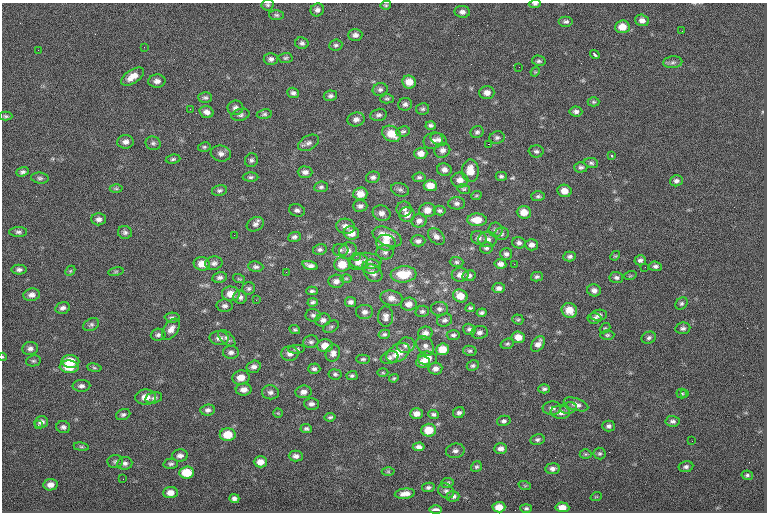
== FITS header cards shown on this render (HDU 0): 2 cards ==
NAXIS1  =                  765
NAXIS2  =                  510

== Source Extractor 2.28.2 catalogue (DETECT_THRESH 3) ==
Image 765 x 510 px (HDU 0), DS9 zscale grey, 1 PNG px = 1 image px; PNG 769 x 514 px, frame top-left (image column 1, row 510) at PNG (2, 3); each listed source drawn as its Kron ellipse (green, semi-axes under 4 px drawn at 4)
Background -0.528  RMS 8.1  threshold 24.2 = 3 sigma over >= 5 px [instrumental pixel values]
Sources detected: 296; all 296 listed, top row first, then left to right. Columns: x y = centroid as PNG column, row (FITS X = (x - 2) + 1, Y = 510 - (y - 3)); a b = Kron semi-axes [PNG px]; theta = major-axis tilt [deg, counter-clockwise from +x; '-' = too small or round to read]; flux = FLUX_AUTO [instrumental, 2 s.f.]
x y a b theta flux
535 4 6 4 6 920
268 5 6 6 - 1100
386 5 5 4 - 830
317 10 7 6 - 2000
462 12 8 6 -6 2100
276 15 7 5 -2 1000
642 20 7 5 -17 2400
566 22 7 5 0 1400
622 27 7 6 - 6800
682 31 3 2 - 630
355 35 7 6 - 2100
302 43 7 5 -12 1500
336 45 6 5 - 1200
144 47 2 2 - 380
38 50 2 2 - 1100
595 54 5 3 - 1100
285 58 7 5 2 990
271 59 7 6 - 1800
539 61 7 5 -13 1200
673 62 9 6 4 1700
519 67 2 2 - 200
535 72 5 4 - 520
132 77 13 6 33 5400
157 81 8 6 2 2600
409 82 7 6 - 6200
380 89 7 6 - 1600
293 93 6 5 - 1600
487 93 7 6 - 3000
330 96 7 5 9 1500
205 97 7 5 -1 1200
387 99 6 4 0 940
594 102 6 4 0 770
405 104 7 6 - 1600
235 108 8 7 - 2300
190 109 3 2 - 540
423 109 6 5 - 1100
576 111 6 5 - 1600
207 112 7 5 -19 2500
264 114 7 4 7 1100
240 115 9 5 12 1400
378 115 8 6 12 1600
6 116 6 4 -1 940
356 119 9 7 15 2300
431 125 5 4 - 1300
403 131 7 5 9 1000
477 132 7 5 25 1200
391 134 10 7 -31 8500
497 138 7 6 - 1500
439 139 9 5 -22 1800
433 141 10 8 20 2700
125 142 8 7 - 2700
153 143 7 7 - 1300
308 143 11 7 28 2200
488 144 2 2 - 4100
204 147 6 5 - 910
442 150 8 7 - 2400
536 151 7 6 - 1500
421 153 7 5 2 3600
221 154 10 8 -8 2500
612 156 3 2 - 890
173 159 7 4 8 1000
251 160 7 6 - 1400
591 163 7 5 -11 1100
581 167 6 5 - 1300
444 170 7 6 - 2300
470 171 11 8 -88 7400
22 172 6 4 20 1300
305 172 7 5 -1 2300
501 176 5 4 - 1100
251 177 8 4 0 1100
373 177 7 5 15 1700
419 177 6 4 7 1100
40 178 9 5 -7 1300
460 180 8 7 - 3800
676 181 6 5 - 1700
430 186 6 5 - 6000
321 187 7 5 8 1300
116 189 6 4 -1 830
464 189 6 5 - 850
219 190 7 5 13 1200
400 190 9 6 -18 1500
564 191 7 6 - 4700
360 194 7 6 - 5500
476 196 5 3 - 560
538 196 7 5 1 1000
457 203 8 6 1 1700
360 206 7 5 0 1700
404 209 7 7 - 1800
297 210 8 6 -17 1500
427 210 8 7 - 4700
440 211 6 5 - 1100
524 212 7 6 - 5900
382 213 9 7 -21 2700
407 215 8 7 - 3400
99 219 7 6 - 2100
477 220 9 6 -1 7400
419 221 7 6 - 2600
255 224 9 7 29 2000
345 226 9 7 -13 3500
496 230 7 7 - 1500
18 232 9 5 0 1400
125 232 7 6 - 1400
351 233 8 6 -9 4800
501 234 7 6 - 1300
234 235 2 2 - 1100
436 236 10 6 -43 2400
294 237 6 5 - 1600
387 237 15 8 -25 8100
479 238 8 6 -18 1800
487 239 9 7 -7 2600
418 241 7 5 0 1700
386 243 10 8 -7 4600
519 243 6 5 - 1600
531 245 6 5 - 2300
486 248 6 5 - 1200
320 250 7 5 12 1300
340 250 8 6 0 1300
348 251 9 8 - 2700
385 252 8 7 - 1600
506 254 6 6 - 1600
356 256 2 2 - 1100
570 256 6 5 - 1500
615 256 5 4 - 610
640 260 5 5 - 1400
366 261 16 8 -1 4100
358 262 9 7 20 3300
456 262 7 5 -1 1100
214 263 9 6 12 2000
202 264 8 6 -10 5600
342 264 8 7 - 8300
500 264 6 4 -10 2300
514 264 2 2 - 1900
310 266 8 4 -17 2300
655 266 6 4 -5 1500
256 267 7 5 -6 1400
371 267 9 7 3 1900
645 267 2 2 - 1000
19 270 7 5 0 1600
70 271 5 4 - 640
116 272 8 4 9 650
286 272 2 2 - 3800
373 273 10 8 -39 2700
404 274 13 8 5 13000
460 275 8 7 - 3200
469 276 7 5 11 1500
630 276 6 4 18 610
220 277 7 5 10 1600
537 277 6 4 15 1100
616 277 7 5 -4 1400
346 278 6 4 0 690
239 279 6 3 -18 610
336 281 8 6 5 2500
248 288 7 6 - 1200
499 288 6 5 - 1800
594 290 7 6 - 2300
312 291 6 3 1 1100
231 294 9 7 -6 5600
32 295 8 6 8 2800
460 296 7 6 - 6600
240 297 7 6 - 1800
392 298 11 7 -12 3400
256 300 3 2 - 360
313 302 5 4 - 1100
351 302 5 5 - 1900
409 304 8 6 3 3300
682 304 7 5 44 1100
225 306 8 6 -4 1700
63 308 7 5 15 1900
470 308 5 3 - 830
439 309 8 7 - 1800
569 310 8 7 - 6700
422 311 7 5 13 1100
364 312 8 7 - 2200
482 313 5 3 - 1200
313 315 7 6 - 1500
599 315 8 5 9 1900
386 317 10 7 89 2600
172 318 7 5 -3 1400
594 318 7 5 5 1400
518 319 5 5 - 790
323 320 7 6 - 2000
445 320 8 6 20 1600
91 325 8 6 28 1300
331 327 8 5 29 1100
605 328 6 4 41 710
683 328 7 5 9 1400
171 329 12 7 54 3300
469 329 6 5 - 1300
295 330 5 4 - 840
479 332 8 6 8 2000
425 333 7 6 - 2700
384 334 6 4 14 960
158 335 7 6 - 1400
453 335 7 5 1 1200
607 335 7 4 1 910
518 337 7 5 -6 5400
219 338 9 7 -2 2500
227 338 10 6 -43 1700
649 338 7 6 - 1400
311 342 8 6 12 1400
507 344 7 5 19 920
538 344 9 6 56 3100
406 345 9 7 18 2200
325 346 8 6 -2 5500
425 346 11 7 -53 2500
30 348 8 6 9 1900
297 349 8 4 4 1100
442 349 6 6 - 8300
470 351 7 5 -11 980
231 352 8 6 0 1900
290 353 9 7 0 2900
333 353 9 7 72 2300
398 353 13 8 31 8400
2 357 4 3 - 450
390 358 9 6 15 1700
427 358 9 7 2 5700
363 359 7 4 1 1000
33 361 7 5 12 1000
70 361 9 6 -2 11000
423 362 7 6 - 3100
473 366 6 5 - 1100
69 367 9 6 -3 11000
254 367 7 6 - 2100
94 368 7 3 -9 790
314 369 6 5 - 1500
435 369 7 5 9 2400
383 373 5 3 - 590
335 374 6 5 - 1100
352 376 5 4 - 980
241 378 8 7 - 5500
394 378 5 4 - 740
81 386 9 6 2 1900
544 389 6 4 2 1300
244 390 8 6 3 3200
270 392 8 7 - 1900
304 392 8 6 7 2500
682 393 5 5 - 840
685 393 3 2 - 870
146 397 10 7 2 5100
154 398 8 5 14 1400
311 404 7 6 - 1800
576 404 13 6 -19 2600
552 408 9 6 2 2100
568 408 8 5 11 1400
208 410 7 5 5 1900
560 412 10 6 -5 3300
278 413 4 4 - 550
459 413 6 5 - 1500
416 414 6 5 - 3200
434 414 5 4 - 1100
123 415 7 5 21 1300
330 417 5 4 - 950
504 421 7 5 11 1100
672 421 7 5 -4 1600
41 422 7 6 - 2200
38 425 3 2 - 590
608 426 6 5 - 1500
63 427 7 6 - 1500
306 428 5 4 - 1100
429 430 7 6 - 9600
228 435 8 6 2 9700
537 439 7 5 13 1300
692 441 2 2 - 1500
81 447 7 4 -8 860
419 447 6 4 3 1900
501 449 6 5 - 2400
455 451 9 7 10 2100
586 454 6 5 - 800
600 454 6 6 - 1000
180 456 8 6 2 2000
296 456 7 5 -1 2100
115 462 7 6 - 1300
260 462 6 5 - 4000
125 463 8 6 7 1700
171 464 7 5 -1 1200
476 467 6 5 - 870
686 467 7 5 11 1600
552 469 7 5 7 2000
187 472 7 6 - 12000
388 472 6 4 0 730
747 475 6 4 -10 1000
123 479 2 2 - 380
447 483 6 5 - 1000
50 485 7 5 9 3100
525 486 6 4 -19 620
428 487 6 4 12 1200
446 491 8 7 - 1700
170 492 7 5 5 3800
405 494 10 5 7 3600
453 496 6 5 - 1700
596 497 6 3 19 450
234 498 5 4 - 1600
499 507 6 5 - 6000
562 507 7 5 -5 3700
526 508 5 4 - 930
436 510 6 3 0 2200
At the frame edge (FLAGS 8, measured only in part): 3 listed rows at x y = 535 4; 268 5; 2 357